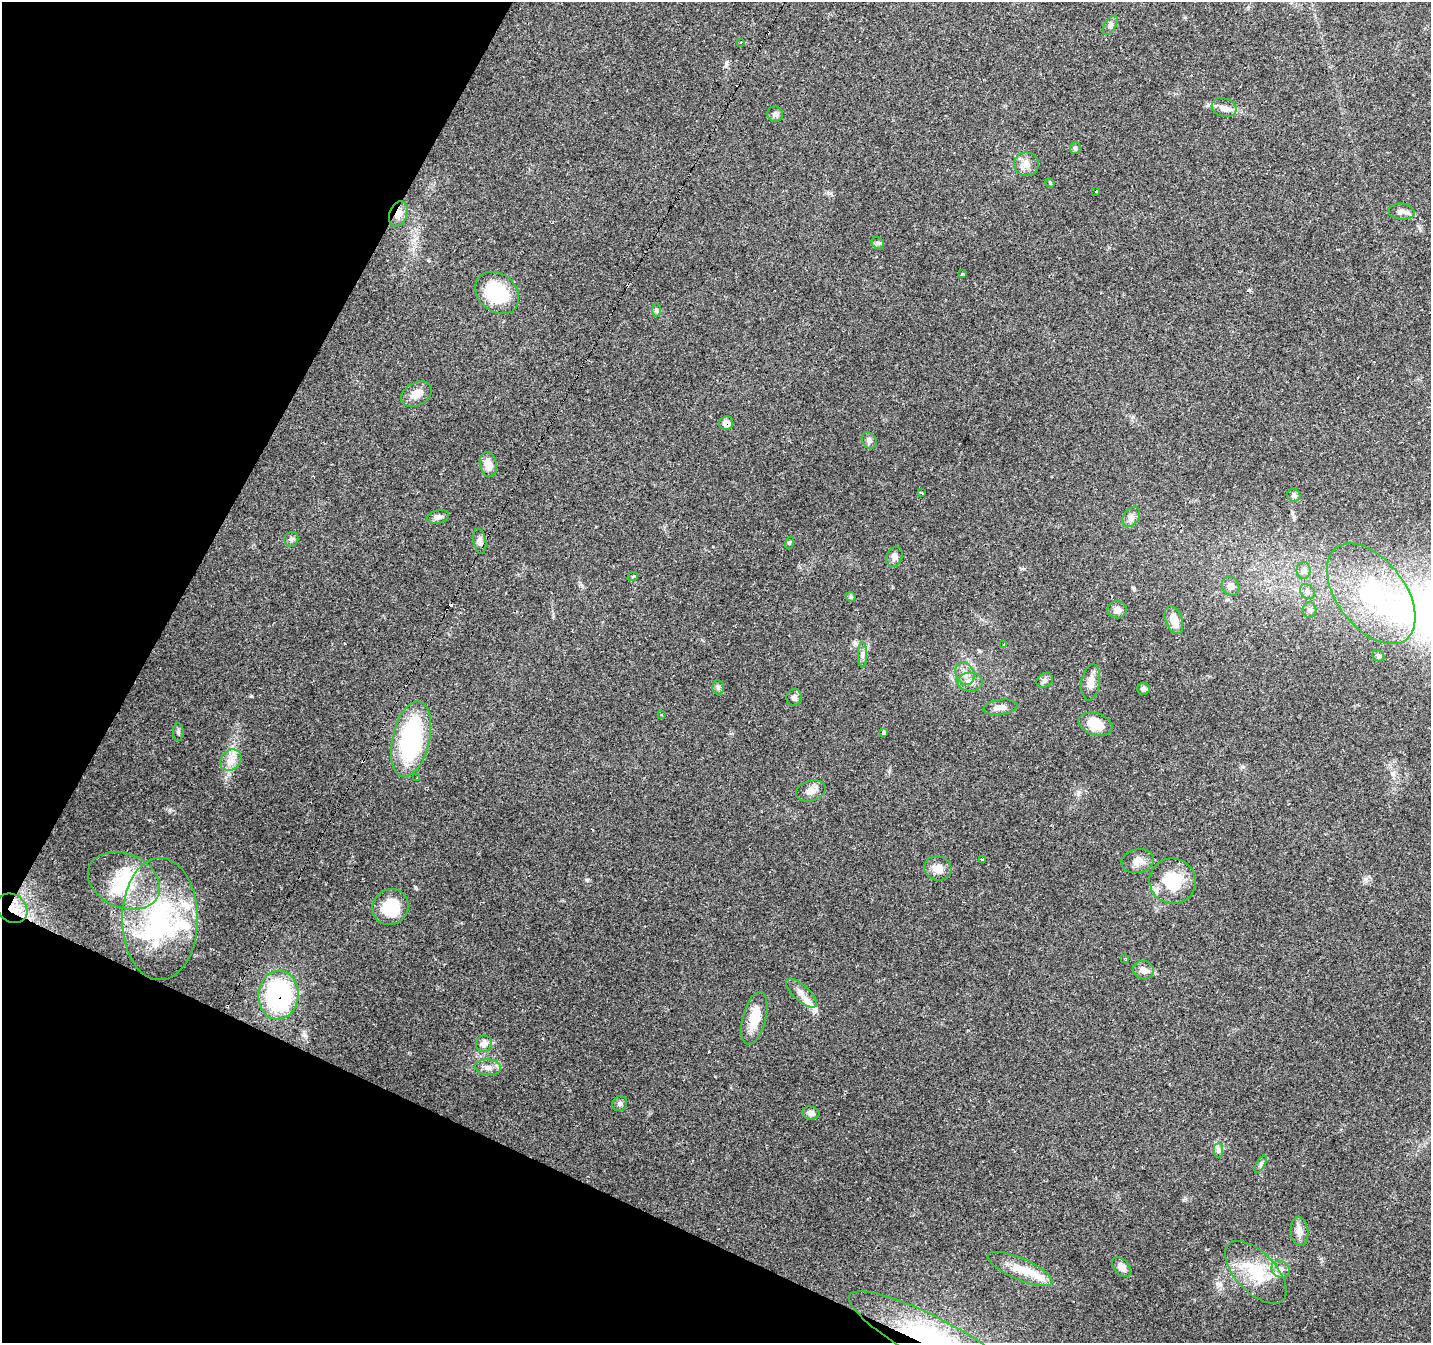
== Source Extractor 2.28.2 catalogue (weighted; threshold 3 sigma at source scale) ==
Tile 9 of 4 x 4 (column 1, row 3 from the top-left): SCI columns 1-1429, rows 1539-2879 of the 5721 x 5825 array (HDU 1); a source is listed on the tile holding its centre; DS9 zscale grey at full resolution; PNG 1433 x 1345 px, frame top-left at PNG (2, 2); each listed source drawn as its Kron ellipse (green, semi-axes under 4 px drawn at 4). Shown black and unused: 23% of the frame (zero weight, under 2 of 3 exposures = <1% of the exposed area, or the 3 px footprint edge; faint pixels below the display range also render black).
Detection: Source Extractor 2.28.2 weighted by HDU 2 'WHT'; one run over the whole footprint, this tile lists its part. Background 0.132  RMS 0.008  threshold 0.0361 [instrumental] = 3 sigma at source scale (4.5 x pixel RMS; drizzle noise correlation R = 1.50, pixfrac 1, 0.0396/0.0396 arcsec/px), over >= 5 px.
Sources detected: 94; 1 inside a brighter object's white glare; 8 cosmic-ray / hot-pixel residue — neither listed nor drawn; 6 inside a brighter listed object's ellipse — not listed separately; the other 79 listed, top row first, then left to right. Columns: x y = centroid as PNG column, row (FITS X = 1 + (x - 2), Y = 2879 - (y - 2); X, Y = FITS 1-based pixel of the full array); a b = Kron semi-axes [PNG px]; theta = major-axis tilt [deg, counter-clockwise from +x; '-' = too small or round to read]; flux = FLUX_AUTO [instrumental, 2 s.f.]
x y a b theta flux
1110 25 11 5 58 2.3
741 42 3 2 - 1.5
1224 107 12 9 -17 5
775 114 8 7 - 2.4
1075 148 6 5 - 1.3
1026 164 12 12 - 7.3
1050 183 5 4 - 0.8
1095 192 3 3 - 2.7
1402 212 13 8 -5 3.9
398 214 13 9 70 6.1
878 243 7 5 -44 1.6
962 274 3 3 - 4.3
497 293 24 18 -41 48
656 310 7 4 -90 1.5
416 394 16 11 30 7.7
726 423 7 6 - 5.5
869 440 9 6 -57 2.7
488 465 12 8 -79 8
921 493 3 2 - 0.82
1294 495 6 6 - 2.5
438 517 11 6 13 2.8
1131 517 11 7 54 3.6
291 539 7 7 - 2.3
480 541 13 6 -80 3.5
789 543 6 4 71 0.96
894 557 10 8 66 3.6
1303 570 8 7 - 3.3
633 576 5 3 - 0.88
1230 586 10 8 -60 4
1307 592 8 6 -47 2.5
1371 594 58 34 -53 100
851 597 5 4 - 1.4
1117 610 9 8 - 4.5
1310 610 8 7 - 2.4
1174 620 14 8 -69 10
1004 645 4 3 - 4.1
862 655 12 4 90 2.7
1378 656 6 5 - 1.5
965 673 12 9 -66 5.9
1045 680 8 7 - 2.4
970 682 12 9 -3 5.9
1091 682 18 9 81 7.3
718 687 7 5 -87 1.7
1144 689 6 6 - 2.5
794 698 8 8 - 3.2
1001 707 17 7 7 5.3
661 715 4 4 - 1
1095 724 17 11 -17 17
178 732 9 5 -89 1.7
883 732 3 3 - 31
411 739 38 18 77 99
231 760 11 9 46 7.1
417 778 3 2 - 0.79
811 791 15 10 16 6.1
982 859 3 3 - 3
1138 861 16 12 13 7.7
938 868 14 12 -16 7.6
124 881 37 27 -23 43
1173 881 23 22 - 33
390 907 19 17 41 26
12 908 16 13 -38 14
160 919 61 37 90 120
1124 958 4 3 - 0.92
1143 970 10 9 - 6.2
801 993 19 8 -43 7.4
278 995 24 20 85 120
754 1018 27 11 76 19
484 1044 8 8 - 6.3
488 1067 13 8 -4 4.8
620 1104 8 7 - 2.3
811 1113 9 6 -11 3.6
1218 1150 7 4 -90 2.1
1261 1164 9 4 61 1.8
1299 1232 14 9 -83 6
1121 1267 11 7 -46 5.7
1020 1269 35 10 -23 16
1281 1269 10 8 -28 3.9
1256 1272 39 20 -46 34
936 1342 98 22 -28 130
Overlapping masked pixels (flux is a lower limit): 5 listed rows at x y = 398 214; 726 423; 12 908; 278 995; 936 1342
Isophote crosses this tile's border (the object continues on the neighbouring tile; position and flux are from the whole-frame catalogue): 1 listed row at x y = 936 1342
Unlisted compact peaks at least as high as the median listed source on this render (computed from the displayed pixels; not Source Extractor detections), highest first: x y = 251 696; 587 880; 1249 290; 726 62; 229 773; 415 887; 1365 879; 1183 1200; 1134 589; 169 810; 1078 794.